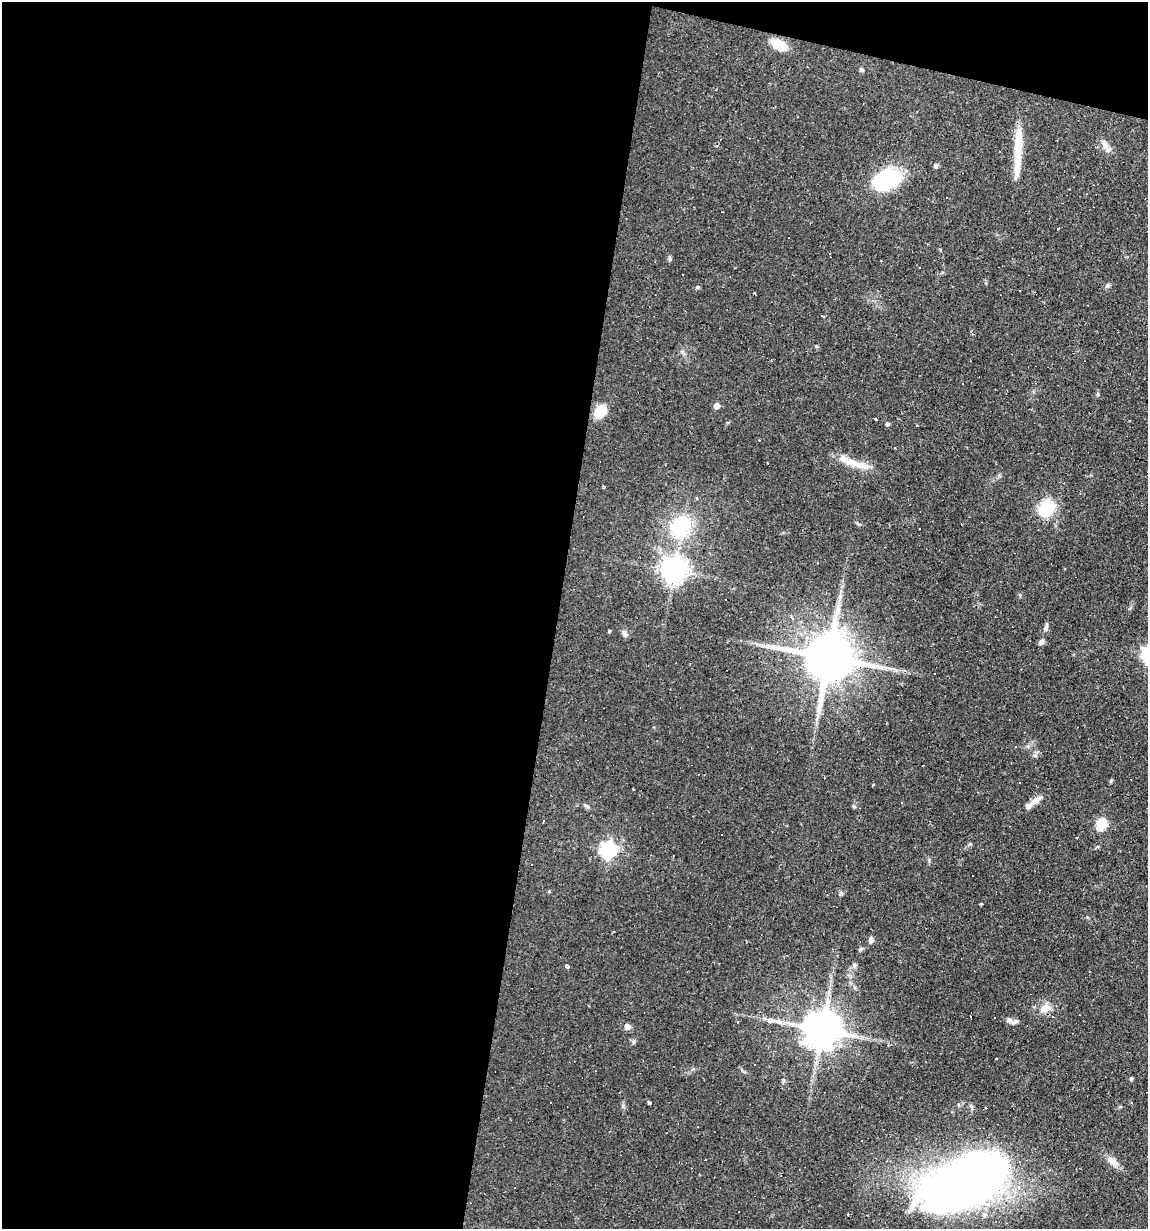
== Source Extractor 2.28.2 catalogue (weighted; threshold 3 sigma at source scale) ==
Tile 1 of 4 x 4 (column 1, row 1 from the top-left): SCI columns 114-1259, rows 3683-4909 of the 4929 x 4909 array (HDU 1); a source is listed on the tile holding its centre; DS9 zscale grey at full resolution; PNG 1150 x 1231 px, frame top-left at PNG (2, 2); no overlay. Shown black and unused: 51% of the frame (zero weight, under 2 of 3 exposures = <1% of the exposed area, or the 3 px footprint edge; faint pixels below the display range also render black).
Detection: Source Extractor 2.28.2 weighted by HDU 2 'WHT'; one run over the whole footprint, this tile lists its part. Background 0.0927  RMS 0.0057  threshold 0.0256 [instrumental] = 3 sigma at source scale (4.5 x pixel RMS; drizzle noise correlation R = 1.50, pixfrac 1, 0.05/0.05 arcsec/px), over >= 5 px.
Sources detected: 78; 16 cosmic-ray / hot-pixel residue — not listed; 2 inside a brighter listed object's ellipse — not listed separately; the other 60 listed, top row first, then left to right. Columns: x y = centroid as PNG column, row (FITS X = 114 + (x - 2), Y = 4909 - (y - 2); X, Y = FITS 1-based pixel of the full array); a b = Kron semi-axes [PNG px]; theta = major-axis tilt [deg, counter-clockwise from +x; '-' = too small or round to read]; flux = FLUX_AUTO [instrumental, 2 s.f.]
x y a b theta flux
779 45 21 11 -24 9.2
861 69 6 5 - 0.83
1106 146 20 8 -57 4.1
1018 151 59 8 88 18
936 166 6 5 - 1
886 180 34 22 26 36
1058 229 3 2 - 0.46
940 250 4 3 - 0.54
670 258 7 5 -88 1
1107 286 6 5 - 1
698 287 6 4 89 0.68
823 316 3 3 - 0.59
972 333 6 3 -64 1.5
816 346 5 3 - 0.6
1098 394 6 4 73 0.69
717 406 5 4 - 4.4
600 410 14 10 43 10
875 419 3 2 - 0.65
887 424 4 4 - 1.4
917 425 3 3 - 0.68
852 463 41 8 -19 11
1047 508 20 15 52 20
681 526 25 20 70 32
674 570 8 8 - 540
1046 628 10 5 75 2
609 631 4 4 - 0.59
625 634 9 6 -58 1.9
1041 642 8 6 37 1.5
828 657 16 12 -10 3300
934 674 2 2 - 0.37
1035 755 6 5 - 1.1
1035 801 17 8 32 4.3
901 803 3 3 - 0.8
586 806 10 2 -35 0.84
853 806 6 4 -70 0.64
543 820 3 3 - 5.5
1102 824 6 5 - 40
1077 838 3 2 - 0.69
609 850 7 6 - 180
972 876 2 2 - 0.59
841 893 6 5 - 1.3
981 904 4 3 - 0.57
871 940 6 5 - 2.9
854 965 6 5 - 1.2
567 966 5 4 - 1.5
1045 1008 13 9 35 5.7
1052 1017 4 3 - 1.2
771 1020 13 6 -7 3.1
1009 1020 8 6 -28 1.7
737 1022 4 2 - 0.53
627 1026 5 5 - 5.2
822 1029 11 10 - 1700
633 1042 6 4 72 0.84
1131 1078 5 4 - 0.75
783 1080 6 4 72 0.96
649 1103 3 3 - 11
986 1108 3 3 - 1.1
1113 1162 17 8 -40 4.3
965 1182 76 34 25 490
984 1215 7 6 - 1.8
Overlapping masked pixels (flux is a lower limit): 2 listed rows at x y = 1047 508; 828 657
Unlisted compact peaks at least as high as the median listed source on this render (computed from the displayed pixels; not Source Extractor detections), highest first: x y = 970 844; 1028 746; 1120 1107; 549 891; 859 524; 873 785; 929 860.